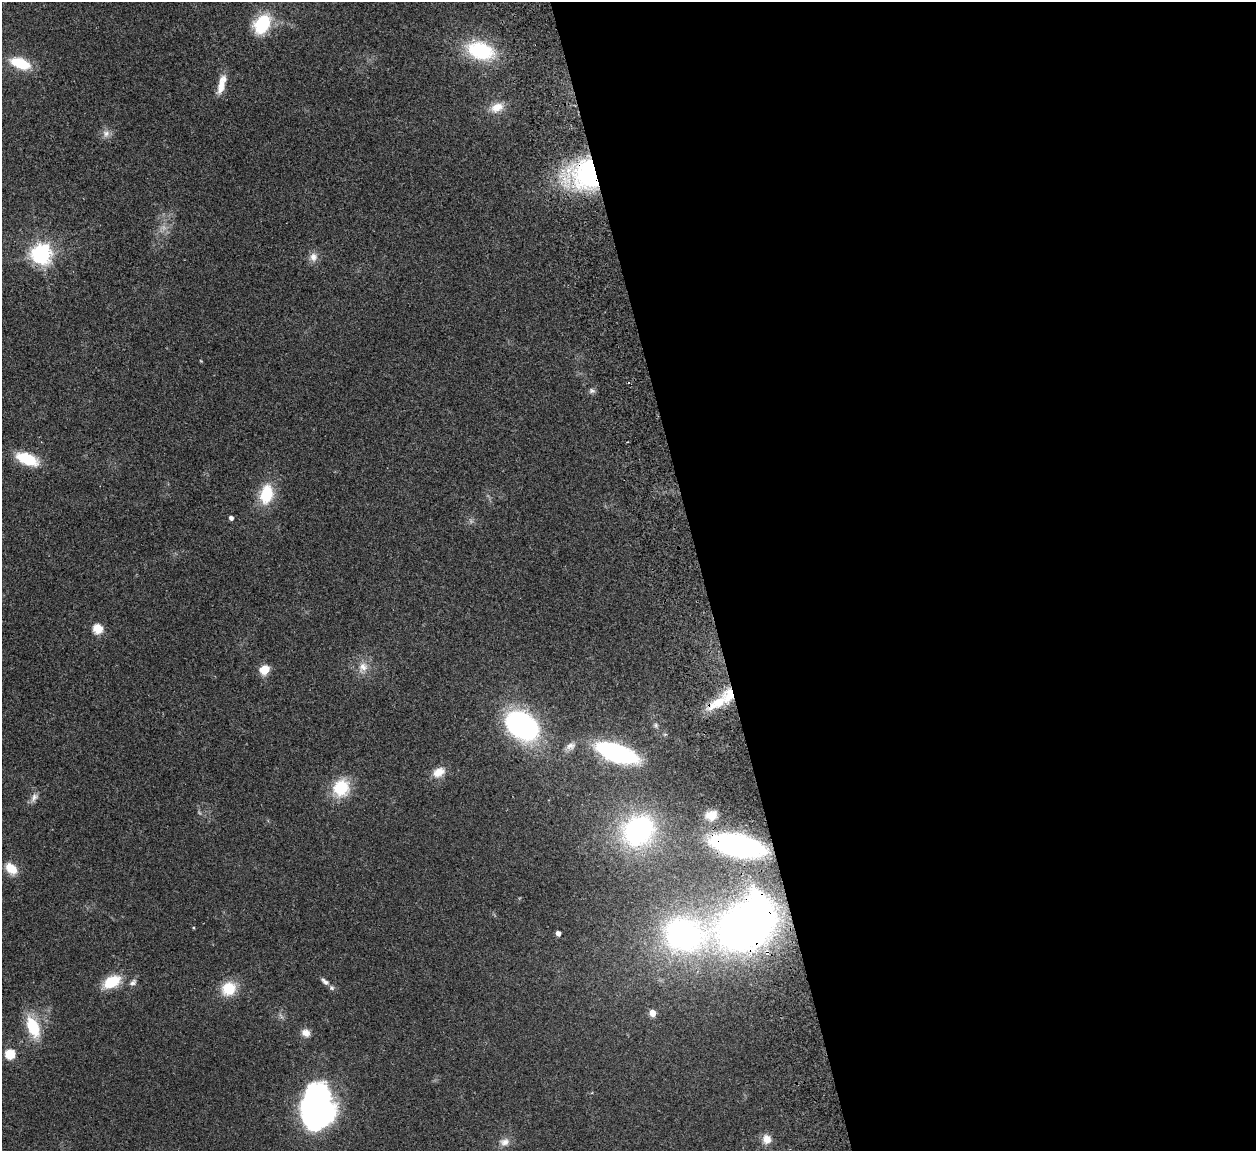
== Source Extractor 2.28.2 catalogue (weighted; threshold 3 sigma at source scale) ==
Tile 8 of 4 x 4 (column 4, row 2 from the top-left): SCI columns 3820-5073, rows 2459-3607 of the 5132 x 5030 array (HDU 1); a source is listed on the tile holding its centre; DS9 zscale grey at full resolution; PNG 1258 x 1153 px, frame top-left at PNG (2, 2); no overlay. Shown black and unused: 44% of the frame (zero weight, under 2 of 3 exposures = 3% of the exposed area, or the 3 px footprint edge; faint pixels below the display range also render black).
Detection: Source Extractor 2.28.2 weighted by HDU 2 'WHT'; one run over the whole footprint, this tile lists its part. Background 0.176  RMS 0.011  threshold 0.0488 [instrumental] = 3 sigma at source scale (4.5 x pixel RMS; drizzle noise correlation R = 1.50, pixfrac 1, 0.05/0.05 arcsec/px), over >= 5 px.
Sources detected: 49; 2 too faint to see at this stretch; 3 inside a brighter object's white glare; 1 cosmic-ray / hot-pixel residue — not listed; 1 inside a brighter listed object's ellipse — not listed separately; the other 42 listed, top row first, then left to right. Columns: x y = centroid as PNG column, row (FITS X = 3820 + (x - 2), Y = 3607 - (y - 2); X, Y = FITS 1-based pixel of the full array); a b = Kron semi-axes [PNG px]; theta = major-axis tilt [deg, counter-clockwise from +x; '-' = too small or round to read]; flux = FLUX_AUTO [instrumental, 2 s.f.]
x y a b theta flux
262 24 16 12 57 68
481 51 32 19 -16 76
20 63 24 12 -19 33
221 86 22 9 76 14
497 107 17 12 22 14
106 134 11 10 - 6.3
588 174 28 25 -87 190
41 254 7 7 - 640
313 257 12 11 - 7.5
592 391 9 7 -22 3
27 459 25 12 -22 35
266 494 22 14 78 40
231 518 4 4 - 4.1
98 629 5 5 - 57
363 667 13 12 - 11
264 670 8 7 - 20
718 703 32 12 31 31
656 725 7 5 -70 2.3
522 726 27 19 -34 250
570 746 14 9 21 6.3
617 753 33 13 -19 190
439 772 14 10 29 13
341 788 20 18 66 40
34 797 14 8 60 5.8
711 815 15 11 16 15
638 831 31 27 37 190
737 845 38 15 -13 260
11 868 15 10 -43 17
747 925 42 31 37 680
558 933 4 4 - 6.3
683 934 58 35 0 310
325 981 15 7 -42 5.3
112 982 18 11 27 34
133 982 11 7 36 3.7
229 989 15 14 - 30
652 1013 5 4 - 18
33 1027 23 12 -68 42
306 1033 10 9 - 7.9
10 1054 6 5 - 67
317 1110 46 31 -60 230
767 1139 11 10 - 12
504 1142 14 11 7 8.2
Overlapping masked pixels (flux is a lower limit): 5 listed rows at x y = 588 174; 718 703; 737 845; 747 925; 683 934